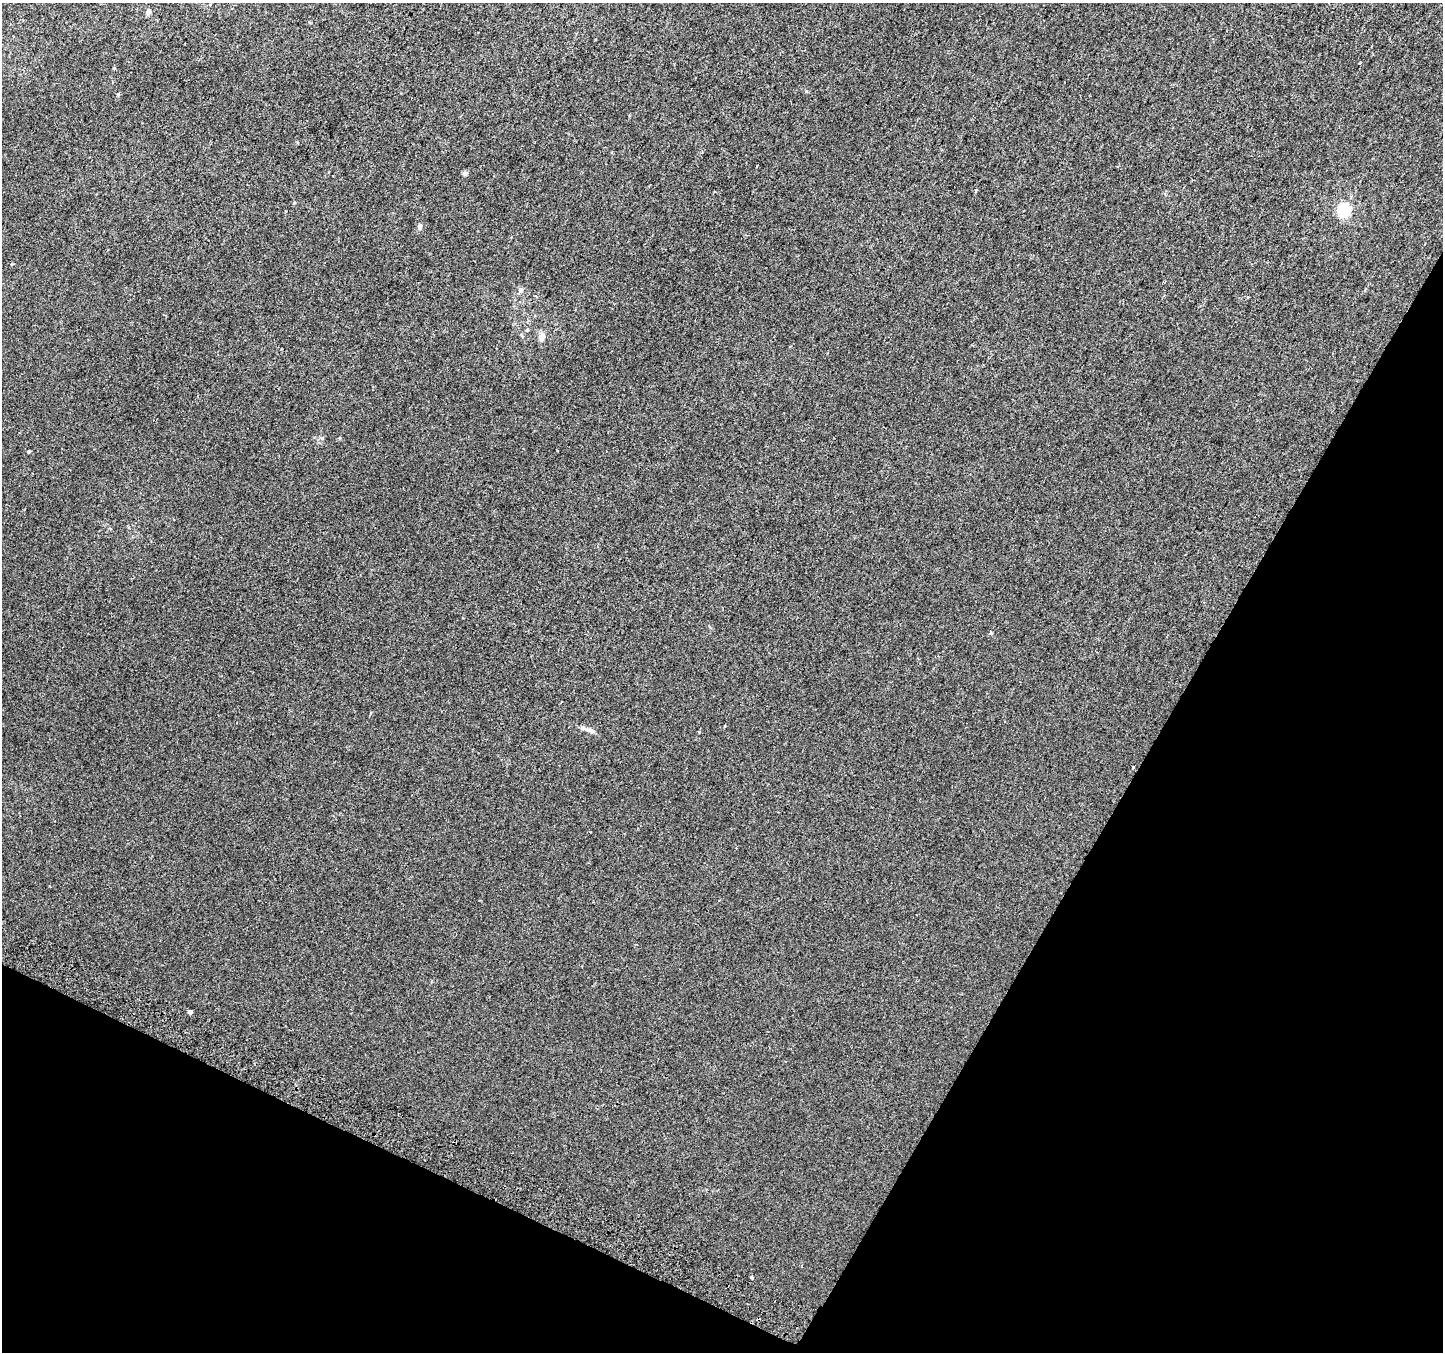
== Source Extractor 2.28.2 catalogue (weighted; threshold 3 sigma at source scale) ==
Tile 15 of 4 x 4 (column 3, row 4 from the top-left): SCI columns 2912-4352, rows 304-1653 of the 5815 x 5942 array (HDU 1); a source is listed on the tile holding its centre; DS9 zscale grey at full resolution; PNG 1445 x 1354 px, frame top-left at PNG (2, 3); no overlay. Shown black and unused: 26% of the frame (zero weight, under 2 of 3 exposures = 2% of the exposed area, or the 3 px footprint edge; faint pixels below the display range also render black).
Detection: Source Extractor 2.28.2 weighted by HDU 2 'WHT'; one run over the whole footprint, this tile lists its part. Background 0.00453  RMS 0.0055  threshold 0.0247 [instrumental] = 3 sigma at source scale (4.5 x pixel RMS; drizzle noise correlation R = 1.50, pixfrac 1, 0.0396/0.0396 arcsec/px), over >= 5 px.
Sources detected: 17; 2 cosmic-ray / hot-pixel residue — not listed; the other 15 listed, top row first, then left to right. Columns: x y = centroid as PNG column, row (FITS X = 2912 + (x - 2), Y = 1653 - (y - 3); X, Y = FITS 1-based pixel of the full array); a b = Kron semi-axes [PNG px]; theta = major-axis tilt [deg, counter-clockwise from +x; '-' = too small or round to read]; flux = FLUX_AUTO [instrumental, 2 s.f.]
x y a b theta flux
148 11 6 5 - 2.1
465 173 6 6 - 1.3
976 190 4 4 - 0.53
1344 210 6 6 - 75
420 227 7 6 - 1.5
521 290 7 6 - 1.4
527 330 5 5 - 0.68
542 337 10 7 70 3
322 438 6 4 45 0.84
29 451 4 3 - 0.52
991 633 3 3 - 1.8
590 730 16 6 -16 2.3
1133 767 3 3 - 2
190 1012 4 3 - 10
751 1278 3 3 - 6.5